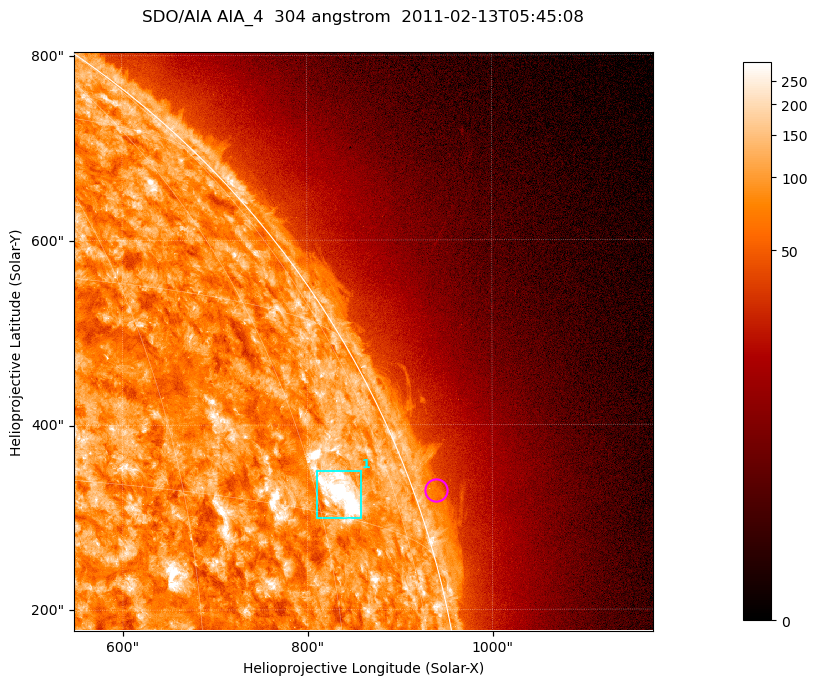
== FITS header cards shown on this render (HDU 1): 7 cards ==
TELESCOP= 'SDO/AIA '           / For AIA: SDO/AIA
INSTRUME= 'AIA_4   '           / For AIA: AIA_ATA1, AIA_ATA2, AIA_ATA3 or AIA_AT
WAVELNTH=                  304 / [angstrom] Wavelength
WAVEUNIT= 'angstrom'           / Wavelength unit: angstrom
DATE-OBS= '2011-02-13T05:45:08.123' / [ISO] Date when observation started; ISO 8
CTYPE1  = 'HPLN-TAN'           / CTYPE1; Typically HPLN
CTYPE2  = 'HPLT-TAN'           / CTYPE2; Typically HPLT

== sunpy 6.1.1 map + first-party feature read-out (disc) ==
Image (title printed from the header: SDO/AIA AIA_4  304 angstrom  2011-02-13T05:45:08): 1044 x 1044 px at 0.6 arcsec/px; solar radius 972 arcsec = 1619 px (partial field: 5.6% of the solar disc is inside the frame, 42% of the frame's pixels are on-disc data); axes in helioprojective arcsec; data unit not stated in the header (colour bar unlabelled)
Orientation: roll -0.132 deg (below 1 deg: not rotated)
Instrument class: DISC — disc imager (sunpy class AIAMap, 304 A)
Bright regions (active regions / flare kernels): reference = the on-disc median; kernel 9 px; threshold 5 sigma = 159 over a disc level ~88.8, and >= 1.15x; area >= 1089 px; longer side >= 13 px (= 7.8 arcsec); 1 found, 1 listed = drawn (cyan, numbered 1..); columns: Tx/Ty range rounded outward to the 2 arcsec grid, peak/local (2 s.f.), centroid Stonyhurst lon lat
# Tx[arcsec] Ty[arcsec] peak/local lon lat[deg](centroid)
1 808..858 298..350 7.5 +64 +17
Off-limb structures (1.02-1.3 R_sun): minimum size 400 px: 2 found; the strongest spans PA ~285..295 deg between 1.02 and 1.05 R_sun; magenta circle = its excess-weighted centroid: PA ~290 deg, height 1.02 R_sun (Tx ~938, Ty ~328 arcsec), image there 1.6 x the reference